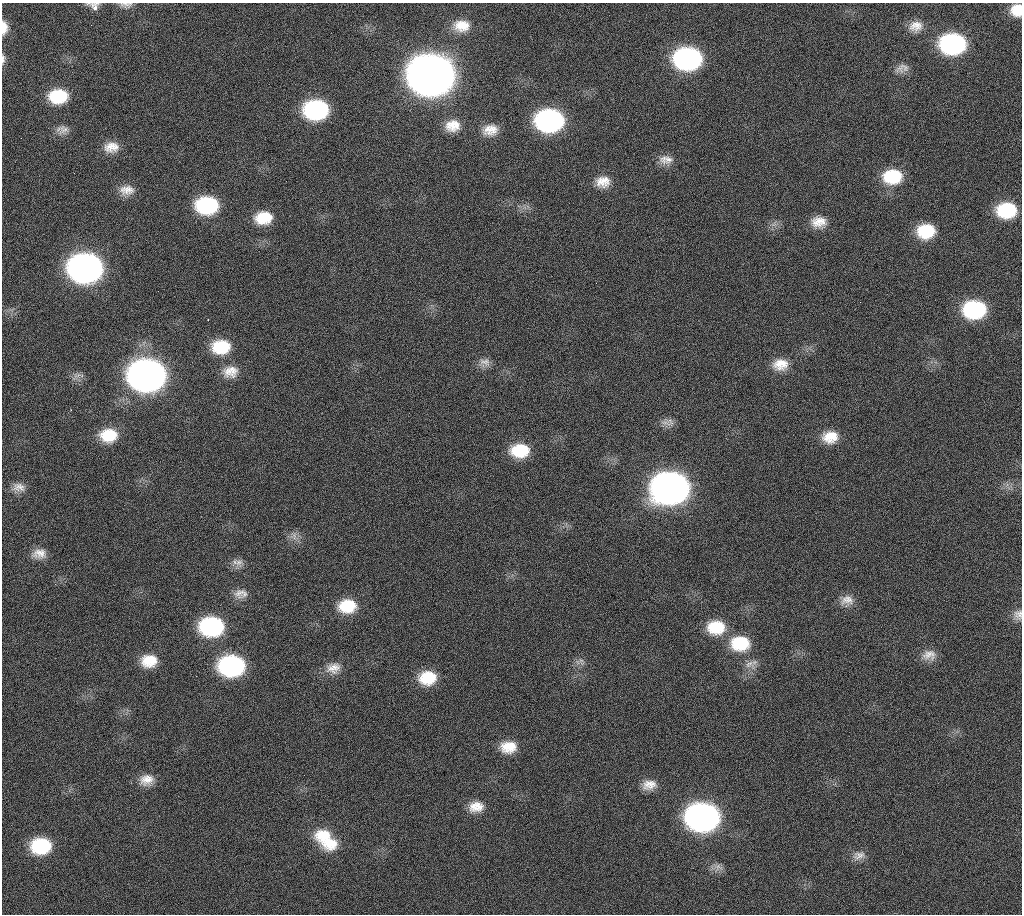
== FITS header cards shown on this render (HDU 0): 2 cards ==
NAXIS1  =                 1020 / length of data axis 1
NAXIS2  =                 912  / length of data axis 2

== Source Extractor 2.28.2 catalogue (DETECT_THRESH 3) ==
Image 1020 x 912 px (HDU 0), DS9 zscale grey, 1 PNG px = 1 image px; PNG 1024 x 916 px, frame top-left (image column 1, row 912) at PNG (2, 3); no overlay
Background 333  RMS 18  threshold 55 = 3 sigma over >= 5 px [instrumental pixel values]
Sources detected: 69; all 69 listed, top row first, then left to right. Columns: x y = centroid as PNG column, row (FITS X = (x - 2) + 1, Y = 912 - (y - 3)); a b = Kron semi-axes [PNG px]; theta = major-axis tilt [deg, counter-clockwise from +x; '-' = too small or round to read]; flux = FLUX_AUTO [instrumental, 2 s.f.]
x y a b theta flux
126 4 17 7 0 6.8e+03
94 6 14 9 -21 8.3e+03
1017 10 13 12 - 2.2e+04
91 25 2 2 - 5.9e+03
462 26 20 14 -2 2.4e+04
916 26 18 14 11 1.6e+04
4 27 13 7 -90 1.5e+04
953 44 20 15 0 2.4e+05
3 59 12 5 88 4.1e+03
688 59 20 15 0 3.4e+05
902 68 18 11 14 9.7e+03
431 75 22 18 0 4.6e+06
58 96 17 13 4 5.5e+04
316 110 19 15 2 1.9e+05
549 121 20 15 2 3.4e+05
453 126 17 13 7 2.0e+04
63 129 14 12 21 9.3e+03
490 130 17 12 9 1.8e+04
111 147 18 13 7 1.8e+04
666 160 20 11 0 1.3e+04
892 176 21 16 4 5.7e+04
603 182 18 14 6 2.0e+04
127 190 19 13 2 1.6e+04
207 205 19 15 2 1.2e+05
1006 210 18 14 2 7.3e+04
264 218 18 13 7 3.4e+04
819 222 18 13 2 1.9e+04
926 231 18 14 4 5.1e+04
86 268 21 16 1 1.0e+06
860 302 2 2 - 4.6e+03
974 309 19 15 3 1.3e+05
221 347 20 15 3 4.9e+04
485 362 16 10 -14 9.6e+03
780 364 19 14 7 2.2e+04
230 372 20 15 4 2.0e+04
147 375 21 17 0 1.5e+06
666 423 18 7 -13 8.3e+03
108 435 19 14 1 3.9e+04
830 437 18 14 6 2.5e+04
520 450 20 14 2 4.8e+04
19 487 16 11 -8 1.1e+04
670 488 22 17 4 1.5e+06
294 536 12 6 -85 6.9e+03
39 554 17 12 4 1.4e+04
239 562 12 11 - 8.5e+03
239 593 17 13 39 1.2e+04
847 600 17 13 11 1.4e+04
347 606 20 15 5 4.2e+04
1018 615 14 12 -83 8.8e+03
212 626 19 15 0 1.7e+05
716 627 21 16 1 4.5e+04
740 643 22 17 0 5.4e+04
929 655 19 14 4 1.4e+04
581 660 7 4 0 3.1e+03
149 661 17 14 4 2.9e+04
749 664 16 12 -9 1.2e+04
232 666 19 15 1 2.5e+05
333 668 20 14 13 1.7e+04
428 678 19 15 6 4.3e+04
508 747 18 13 4 2.6e+04
146 780 18 14 14 1.7e+04
649 785 17 12 12 1.5e+04
476 807 19 13 7 2.0e+04
703 817 21 16 1 8.7e+05
323 835 24 16 12 3.4e+04
330 843 24 19 1 3.8e+04
41 846 18 14 2 8.2e+04
859 855 18 11 17 1.1e+04
718 867 13 9 -15 7.9e+03
At the frame edge (FLAGS 8, measured only in part): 6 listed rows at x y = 126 4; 94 6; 1017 10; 4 27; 3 59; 1018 615